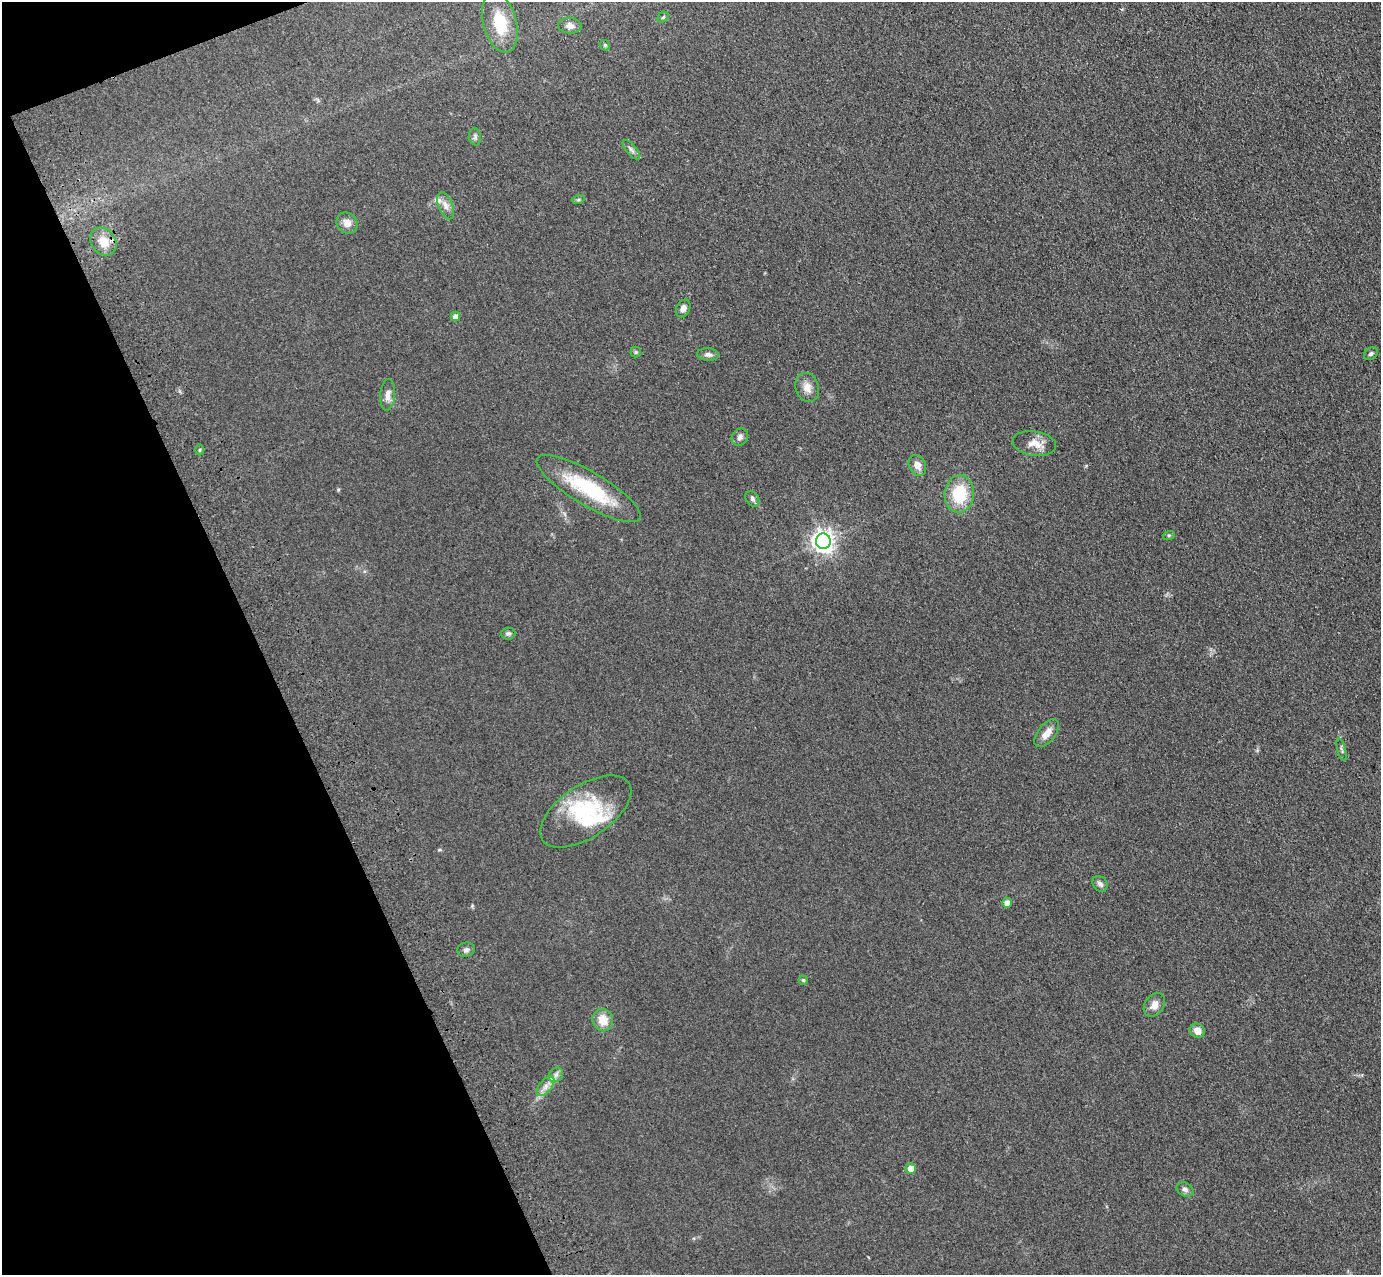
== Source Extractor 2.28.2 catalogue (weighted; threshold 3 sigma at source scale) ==
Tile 5 of 4 x 4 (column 1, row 2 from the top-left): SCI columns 113-1491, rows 2760-4032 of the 5741 x 5645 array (HDU 1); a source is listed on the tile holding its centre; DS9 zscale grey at full resolution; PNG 1383 x 1277 px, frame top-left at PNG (2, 2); each listed source drawn as its Kron ellipse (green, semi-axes under 4 px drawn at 4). Shown black and unused: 20% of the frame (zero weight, under 3 of 4 exposures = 6% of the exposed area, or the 3 px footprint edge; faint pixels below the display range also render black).
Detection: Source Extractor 2.28.2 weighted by HDU 2 'WHT'; one run over the whole footprint, this tile lists its part. Background 0.119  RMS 0.0088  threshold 0.0394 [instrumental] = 3 sigma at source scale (4.5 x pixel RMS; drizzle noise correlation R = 1.50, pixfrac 1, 0.05/0.05 arcsec/px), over >= 5 px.
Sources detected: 44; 3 inside a brighter listed object's ellipse — not listed separately; the other 41 listed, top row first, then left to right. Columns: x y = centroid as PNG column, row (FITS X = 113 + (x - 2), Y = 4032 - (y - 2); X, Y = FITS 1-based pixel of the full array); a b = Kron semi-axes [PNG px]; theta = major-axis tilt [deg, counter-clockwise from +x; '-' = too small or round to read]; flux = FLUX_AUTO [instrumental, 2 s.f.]
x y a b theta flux
663 17 6 5 - 1.1
500 22 31 16 -75 32
570 26 12 8 -6 4.6
605 45 6 4 -46 1.1
475 137 8 6 -83 2.1
631 150 12 5 -50 2.6
578 200 6 4 19 1.2
446 206 14 7 -68 5
347 223 11 9 -48 6.2
103 242 15 12 -52 14
683 308 9 6 64 4.2
455 316 5 4 - 5.8
636 352 5 5 - 1.2
708 354 11 6 -5 3.4
1371 354 7 5 38 1.8
807 387 15 11 -71 7.6
388 395 16 7 85 5.9
740 437 9 7 50 3.2
1034 444 22 12 -8 10
200 450 5 3 - 0.99
917 465 11 8 -63 6.3
589 489 60 17 -30 60
959 494 19 14 86 34
752 499 8 6 -59 2.2
1169 535 6 4 18 1.2
823 541 8 7 - 580
508 633 7 6 - 2.1
1047 733 16 8 52 8.1
1342 750 11 3 -75 1.6
586 811 52 26 34 60
1100 884 8 6 -52 3.2
1007 903 5 5 - 6.3
466 950 9 7 14 2.6
803 980 4 4 - 1.2
1154 1005 13 9 55 6.4
603 1020 11 10 - 13
1197 1031 8 7 - 6.9
556 1075 8 6 45 3.2
546 1086 11 6 49 5.1
911 1168 5 5 - 8
1185 1189 9 6 -26 2.9
Overlapping masked pixels (flux is a lower limit): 1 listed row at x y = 103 242